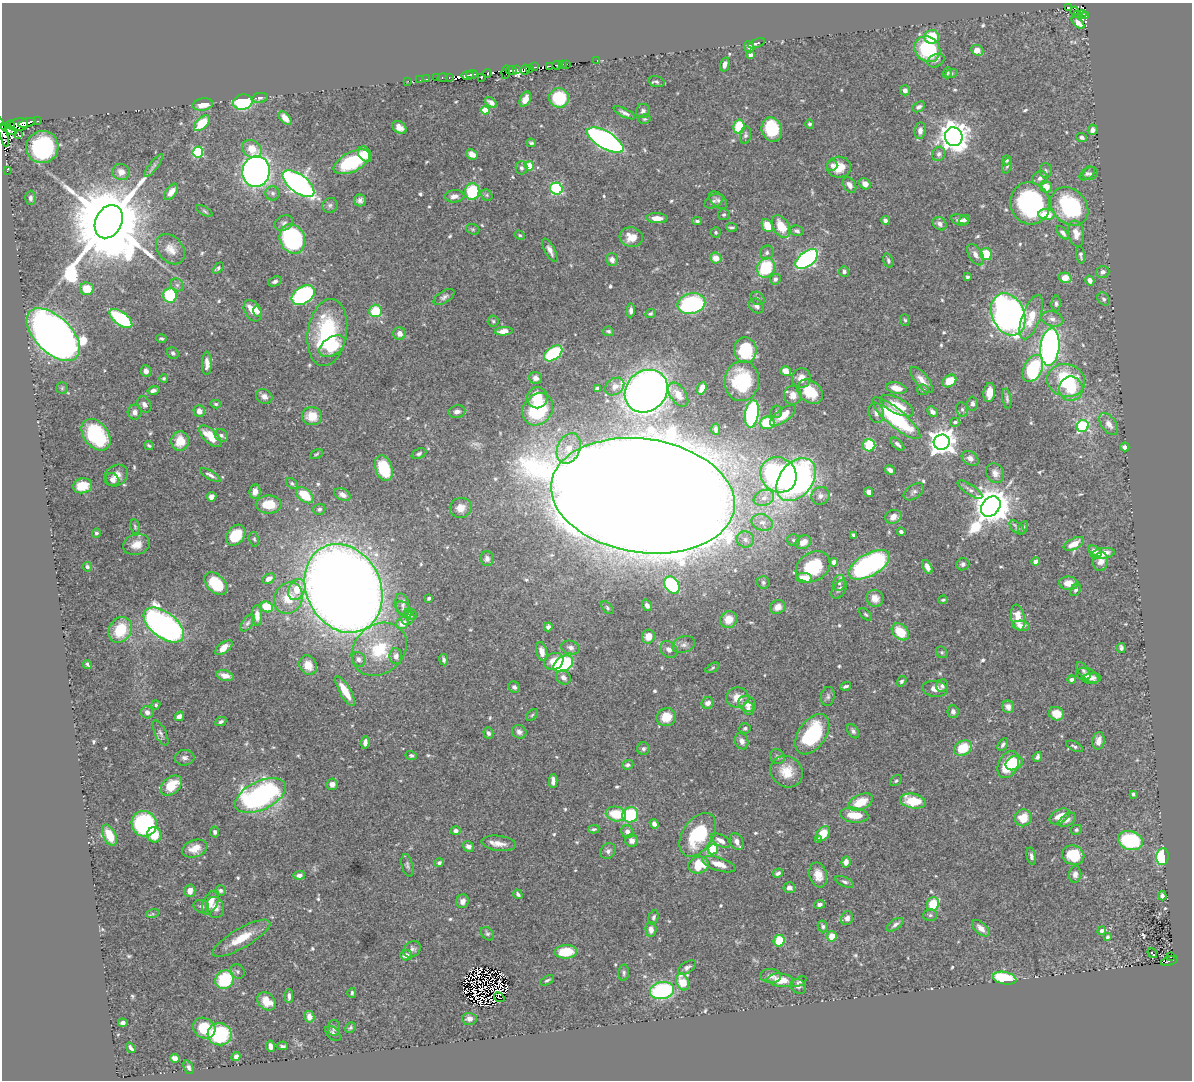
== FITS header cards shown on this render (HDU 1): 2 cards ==
NAXIS1  =                 1190
NAXIS2  =                 1078

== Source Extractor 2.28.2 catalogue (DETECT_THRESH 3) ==
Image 1190 x 1078 px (HDU 1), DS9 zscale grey, 1 PNG px = 1 image px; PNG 1194 x 1082 px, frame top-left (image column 1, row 1078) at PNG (2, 3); each listed source drawn as its Kron ellipse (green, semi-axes under 4 px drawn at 4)
Background 0.588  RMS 0.016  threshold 0.0466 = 3 sigma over >= 5 px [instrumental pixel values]
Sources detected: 625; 16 with non-positive FLUX_AUTO (blend fragments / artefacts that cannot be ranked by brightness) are neither listed nor drawn; of the other 609, the 500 brightest by FLUX_AUTO listed and drawn (109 fainter detections omitted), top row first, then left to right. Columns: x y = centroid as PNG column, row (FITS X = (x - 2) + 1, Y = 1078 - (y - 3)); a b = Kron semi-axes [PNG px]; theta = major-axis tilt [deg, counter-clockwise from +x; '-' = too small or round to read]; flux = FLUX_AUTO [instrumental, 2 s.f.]
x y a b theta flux
1068 7 3 3 - 12
1075 11 4 3 - 20
1077 14 4 2 - 13
1082 14 4 2 - 17
1086 16 3 3 - 7.1
1078 23 8 4 -44 7.9
932 37 7 7 - 39
756 43 9 4 20 1.9
749 47 6 5 - 4.6
927 49 14 12 -47 75
977 50 6 5 - 11
750 55 4 4 - 5.1
597 60 3 2 - 2.8
936 60 9 6 27 3.5
562 64 3 3 - 10
566 64 4 2 - 16
725 64 7 4 76 5.9
557 65 5 3 - 66
549 66 3 3 - 74
535 67 2 2 - 30
530 68 3 3 - 6.3
516 69 3 3 - 59
511 70 5 3 - 130
525 70 5 2 - 180
506 72 7 2 84 45
487 73 4 3 - 14
947 73 5 4 - 1.7
472 74 6 3 5 99
951 74 6 4 21 1.6
468 76 6 3 6 310
449 77 3 2 - 5
437 78 2 2 - 3.9
443 78 5 3 - 11
481 78 3 2 - 5.2
426 79 3 2 - 6.3
420 80 2 2 - 3.4
408 81 2 2 - 5.5
656 82 8 5 -15 2.5
905 90 5 5 - 3.9
260 98 8 5 8 2.4
559 98 10 9 - 46
525 99 8 5 64 7.6
243 102 10 7 11 90
491 102 7 4 -36 4.5
203 104 10 6 9 14
919 107 7 4 32 3.4
485 110 4 4 - 25
643 111 7 7 - 3.3
624 113 12 4 -27 3.7
285 118 8 4 -48 7.6
644 119 6 4 12 1.6
37 121 3 2 - 20
27 123 9 4 16 370
202 123 10 5 43 34
810 124 5 4 - 2.1
10 125 4 3 - 38
19 125 9 6 12 410
5 126 4 2 - 110
399 127 8 5 -35 6.4
739 127 7 5 79 43
9 129 8 3 -23 310
772 129 12 10 -73 51
1093 130 5 4 - 4.7
920 131 8 5 83 5.6
3 132 15 3 -74 680
18 134 3 2 - 34
745 135 9 5 81 2.7
954 137 9 9 - 1200
1082 137 5 4 - 2.4
605 140 20 8 -30 380
531 143 5 3 - 1.8
42 147 16 16 - 120
252 149 10 8 -36 15
198 152 5 5 - 99
365 154 8 6 -51 8.8
472 154 6 4 -24 9
939 154 7 6 - 3.2
1007 160 5 4 - 2.3
352 162 20 9 26 64
832 165 5 5 - 2.7
154 166 14 4 52 3.9
529 166 4 4 - 40
1007 166 8 4 75 2.1
839 167 12 10 -1 18
521 168 7 6 - 3.3
7 171 3 2 - 3.6
256 171 15 13 85 590
1046 171 8 5 -89 2.5
121 172 8 8 - 8.7
1087 173 9 5 38 3.1
1090 174 7 6 - 2.4
1040 178 8 7 - 4.5
298 184 19 9 -38 450
865 184 6 5 - 7.4
850 185 8 6 -57 6
1046 187 6 5 - 15
556 189 6 6 - 110
171 192 9 5 54 8.3
472 192 8 7 - 53
273 193 7 7 - 3
487 195 6 5 - 2
454 196 10 6 5 6.2
30 198 7 5 88 3.2
360 200 6 6 - 3.9
718 200 11 6 -44 3.5
714 201 10 6 31 3.1
1030 203 21 19 -73 170
330 205 8 7 - 2.9
1070 206 21 16 -48 110
205 211 9 4 -28 1.6
1047 214 8 5 -5 31
724 215 6 5 - 2
657 218 11 5 -2 10
965 219 5 4 - 3.3
885 220 4 4 - 3.5
960 220 9 5 -16 4.1
697 221 4 3 - 2
109 222 17 13 63 21000
284 223 10 7 27 3.8
940 224 7 6 - 4.3
767 225 7 5 -66 19
781 226 12 8 -59 23
732 227 5 3 - 2.1
473 229 7 5 -20 1.7
797 231 7 5 -9 3.2
716 232 5 5 - 1.7
1063 233 8 4 -50 3.5
1076 234 13 8 -81 9.8
520 235 5 4 - 1.7
631 237 12 9 -14 13
292 239 15 12 -65 180
171 249 17 12 -49 12
550 250 13 5 -62 5.9
767 253 7 6 - 3
986 254 6 6 - 34
975 255 12 6 -59 6.3
1081 255 9 4 -81 2.3
716 258 5 5 - 12
807 259 13 7 37 280
612 260 6 5 - 6.1
888 261 7 5 -73 2.6
218 268 6 4 45 2.1
766 268 10 8 65 62
844 271 5 5 - 3.4
1103 272 6 6 - 3.9
968 277 3 3 - 1.8
1065 278 6 5 - 15
775 279 5 5 - 3.1
1090 280 5 4 - 5.8
275 281 7 4 20 2.8
177 285 7 6 - 2.7
87 289 6 6 - 22
170 295 7 7 - 52
303 295 12 8 33 160
444 297 11 6 31 3.8
758 298 8 6 -41 2.8
1104 299 7 5 -50 2.6
691 304 14 10 13 130
1056 304 8 4 86 2.3
757 306 8 6 -43 4.3
631 310 7 4 86 4.6
253 311 11 8 -59 15
257 311 5 4 - 5.3
375 311 6 6 - 31
650 314 5 4 - 2.2
1008 314 22 16 -66 500
1031 317 23 9 70 23
121 319 13 6 -37 95
1052 319 11 7 -14 6.1
905 320 6 4 -72 1.7
493 321 5 5 - 1.8
504 331 9 4 6 11
608 331 5 4 - 2
327 332 34 19 80 110
399 334 6 6 - 6.5
53 335 33 18 -44 1800
161 339 5 4 - 1.7
332 346 14 9 34 37
1050 347 19 9 84 370
745 350 13 11 -84 67
173 353 6 5 - 2.7
553 353 10 6 35 89
207 363 11 5 90 7
1033 368 14 9 64 95
146 371 6 5 - 5.3
786 371 5 4 - 10
164 378 4 4 - 1.7
536 378 6 6 - 4.6
801 378 9 9 - 11
922 380 16 6 -51 9.4
1066 380 19 16 -16 79
742 381 20 17 83 65
949 381 7 5 38 20
615 386 10 7 38 5.1
62 388 6 5 - 1.8
597 388 4 3 - 2.2
702 388 6 4 71 12
896 388 10 5 -13 12
1071 389 12 12 - 24
153 390 6 4 13 3.6
923 390 6 5 - 2
646 391 23 20 44 780
810 392 14 10 -39 35
989 392 9 6 83 12
678 395 14 7 -56 9.4
793 395 9 9 - 11
264 396 8 7 - 5.1
537 398 10 10 - 18
1007 399 10 4 -83 2.2
144 404 9 6 -60 4.1
216 404 5 4 - 1.6
973 404 7 5 -87 3.4
897 406 19 7 -26 25
538 409 17 14 52 78
962 409 7 5 -76 2.4
199 411 6 5 - 6.1
135 412 7 7 - 5.4
457 412 8 6 10 4.7
776 412 6 5 - 2.1
932 412 6 4 -44 4.8
876 413 10 7 -79 5.1
752 414 14 6 82 160
783 415 16 6 37 19
312 416 10 9 - 19
896 418 30 9 -40 110
955 422 5 4 - 2.8
767 423 7 6 - 32
1109 424 12 7 -56 8.2
1083 426 6 6 - 110
716 429 5 3 - 3.2
96 435 18 12 -52 85
221 435 7 6 - 3.1
210 436 14 6 -43 21
180 441 9 9 - 19
942 442 8 7 - 1200
897 444 8 4 -43 3.4
149 445 5 3 - 1.6
869 445 6 6 - 38
1125 447 4 4 - 3.8
569 448 16 11 67 16
316 454 7 4 28 1.6
419 454 8 5 22 2.1
970 458 9 6 -35 5.6
384 468 13 8 -71 41
890 470 5 4 - 5
995 473 10 8 -62 5.7
116 475 12 10 34 9.6
210 475 11 4 -29 3.6
779 475 19 17 -36 210
112 479 7 6 - 5.5
796 480 24 16 52 340
292 483 6 4 -40 2
82 486 10 7 12 23
970 490 14 5 -34 4
255 491 7 5 80 7.1
869 492 5 4 - 4.9
914 492 11 7 35 3.3
305 495 10 6 -40 34
342 495 8 5 -28 6.2
643 496 92 57 -8 12000
820 496 9 8 - 4.7
211 497 5 4 - 6.1
764 498 10 7 20 6.9
269 504 13 9 -1 25
991 507 11 8 49 2800
461 508 11 10 - 9.7
319 509 6 5 - 2.7
893 517 8 6 22 8
762 522 11 8 -15 7.2
135 527 7 4 -80 1.7
1017 527 9 5 -41 2.6
1023 527 6 4 61 1.8
901 532 4 3 - 2.5
96 533 4 4 - 2.3
236 535 11 8 52 32
854 535 4 3 - 2.4
254 539 7 4 -78 1.9
745 539 9 8 - 5.6
794 540 6 5 - 2.4
803 542 8 6 31 11
1074 544 11 5 26 11
136 545 14 10 16 12
1095 551 7 4 -35 4.5
1103 553 12 5 9 14
487 558 7 6 - 4.1
834 562 4 4 - 5.4
1036 562 4 4 - 6.7
1101 562 9 7 74 7.3
963 564 6 6 - 3.1
869 565 23 11 29 200
87 567 5 4 - 2.2
813 567 18 14 34 53
927 567 7 4 -64 6.1
804 578 8 5 -6 18
269 579 7 4 32 5.1
763 582 6 6 - 2.5
839 583 8 6 78 3.9
1069 583 9 6 -5 10
216 584 13 8 -44 39
672 585 9 7 -58 81
344 588 46 37 -63 2400
297 589 11 8 63 17
839 589 10 6 56 3.4
1075 590 6 5 - 2.3
288 598 16 14 62 23
429 598 4 3 - 2.6
875 598 8 8 - 8.1
943 600 5 3 - 1.6
403 605 11 6 -74 4.8
647 605 6 4 -55 4.5
267 607 6 5 - 29
778 607 8 6 28 8.7
607 608 7 4 -48 2
404 609 10 6 -43 3.5
411 614 6 5 - 3.9
866 614 8 4 -44 1.9
257 615 10 5 -88 7.3
1018 617 13 7 -79 15
408 618 7 6 - 3.9
729 620 8 8 - 13
247 623 10 5 53 2.7
402 623 6 5 - 12
164 625 23 12 -38 420
1021 626 8 5 -9 6.9
548 627 4 4 - 4
120 630 14 11 61 35
900 632 10 7 -42 29
648 637 7 6 - 14
684 645 12 8 18 5.5
224 648 10 5 36 10
570 648 9 6 -16 4
1121 648 5 3 - 2.8
379 649 30 24 40 54
669 649 9 7 -42 5.8
542 652 9 5 -77 6.9
942 652 6 5 - 1.6
396 656 8 6 90 5.3
359 659 7 6 - 3.7
444 660 6 3 -82 2.6
554 661 10 8 30 14
87 664 4 3 - 1.7
563 664 10 7 31 100
308 665 10 8 -61 14
712 668 8 4 28 1.6
1083 671 10 5 -55 2.9
225 676 9 5 -14 8.1
1088 676 12 7 -26 7
563 677 8 6 -41 4.9
1092 678 9 4 -1 3.6
1072 679 4 3 - 3.3
902 681 6 4 56 2.3
846 686 5 3 - 2.4
942 686 6 5 - 3.6
514 687 6 5 - 2.9
935 689 13 8 -6 8.6
345 691 17 5 -59 22
828 696 9 7 81 3
737 698 11 10 - 14
708 703 6 5 - 5.5
747 704 9 7 -35 8
156 705 4 4 - 1.6
1008 707 6 5 - 7.2
748 709 6 5 - 2.7
147 712 6 6 - 5.1
953 712 6 5 - 3.1
1056 714 8 6 -20 12
532 715 7 4 45 1.6
179 716 5 4 - 4.7
666 717 10 9 - 20
221 722 6 4 28 2.3
745 728 6 5 - 2.2
853 731 8 5 -57 2.9
519 732 7 6 - 4
160 733 14 5 -64 3.9
488 733 6 5 - 2.6
812 734 22 13 56 87
742 741 8 6 -69 5.5
1098 741 9 6 80 6.9
365 742 6 4 84 4.5
1003 745 7 4 58 2.7
1074 746 9 4 -27 2.5
963 748 9 7 29 34
643 749 6 6 - 2.7
411 756 5 4 - 2
777 757 8 7 - 3.1
1037 757 5 3 - 2.9
185 758 10 8 6 4.9
1014 763 9 6 25 14
1008 764 14 9 64 45
628 765 6 4 19 3
787 772 17 15 -40 21
553 781 7 4 -88 5.3
896 781 7 4 37 2
332 784 5 5 - 5.9
171 786 12 8 41 27
1133 794 4 3 - 2.1
260 796 27 14 25 280
913 801 13 7 -11 33
861 802 13 7 24 24
616 814 10 7 -9 29
630 815 8 7 - 75
854 815 14 7 -8 24
1060 816 11 6 29 11
1023 818 8 8 - 22
1067 820 9 5 35 4
144 824 13 12 - 130
654 824 5 4 - 4.2
594 829 6 4 3 2
1076 830 6 5 - 1.9
456 831 5 4 - 3.1
627 831 6 6 - 6.1
215 832 5 4 - 2.5
823 834 8 6 52 19
109 835 11 6 -63 20
154 835 8 7 - 20
698 835 24 15 57 67
818 839 4 3 - 2.3
632 841 6 6 - 5.9
721 841 11 5 -29 6.8
1130 841 12 9 -16 87
737 842 9 6 -64 6.3
499 843 17 7 -7 10
468 846 6 5 - 5.1
195 848 13 8 19 12
713 849 5 5 - 57
608 851 8 7 - 3.8
1073 855 11 9 -20 35
1031 856 8 4 -79 3.4
1162 857 8 6 84 71
846 862 5 4 - 6.4
439 863 5 4 - 2.6
719 864 17 6 -18 12
407 865 11 5 -76 3
699 865 10 8 15 36
778 873 5 4 - 2.9
1075 874 8 6 85 4.7
299 875 6 4 6 4.3
818 875 13 8 -76 12
845 882 10 4 -24 2.6
789 888 5 5 - 5.1
220 890 5 5 - 2.3
190 891 6 5 - 8.2
518 894 5 3 - 2.2
1162 896 4 4 - 3
463 901 7 6 - 5.3
211 902 13 6 63 13
820 904 5 4 - 3.8
933 904 7 6 - 31
201 906 8 6 -21 3.1
215 907 11 8 -73 7.6
153 914 7 4 17 1.6
930 915 7 6 - 2.3
654 917 7 5 75 2.5
847 918 7 6 - 6.2
895 925 9 5 34 3.2
823 926 6 5 - 2.3
981 928 10 5 -43 7
651 929 7 5 -86 6.5
1102 931 4 4 - 2.6
487 934 7 5 -49 2.4
832 936 5 5 - 13
1107 937 4 3 - 2.1
241 938 33 9 30 27
779 941 6 5 - 27
412 949 9 7 36 4.2
566 952 11 7 3 33
1152 953 5 3 - 3.1
406 955 6 5 - 5.9
1170 957 3 3 - 2.1
1169 961 9 3 17 36
687 967 10 5 32 3.4
237 971 8 6 -48 3
624 973 8 5 88 2.3
771 976 10 7 -5 4.7
1005 978 12 6 -11 50
225 980 10 8 46 58
547 980 7 4 29 2.2
781 980 13 7 -5 17
683 982 9 6 -67 23
799 982 8 4 27 1.9
798 986 8 7 - 3.4
662 990 12 8 11 140
352 993 5 4 - 1.9
289 996 7 4 90 3.4
499 997 6 2 -33 1.7
266 1001 10 8 -44 19
309 1017 6 5 - 7.7
469 1019 7 6 - 4.9
123 1023 5 4 - 4
204 1028 11 10 - 30
334 1028 8 6 90 2.6
350 1028 5 4 - 1.7
333 1033 9 5 -45 2.7
220 1034 12 11 - 81
270 1046 5 4 - 4.8
283 1046 5 3 - 1.8
131 1048 6 3 -54 2.6
236 1057 4 4 - 3.9
175 1058 5 4 - 9.1
189 1067 7 4 -68 2.7
At the frame edge (FLAGS 8, measured only in part): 1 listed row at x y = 3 132
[109 fainter detections neither listed nor drawn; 16 non-positive-flux detections neither listed nor drawn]